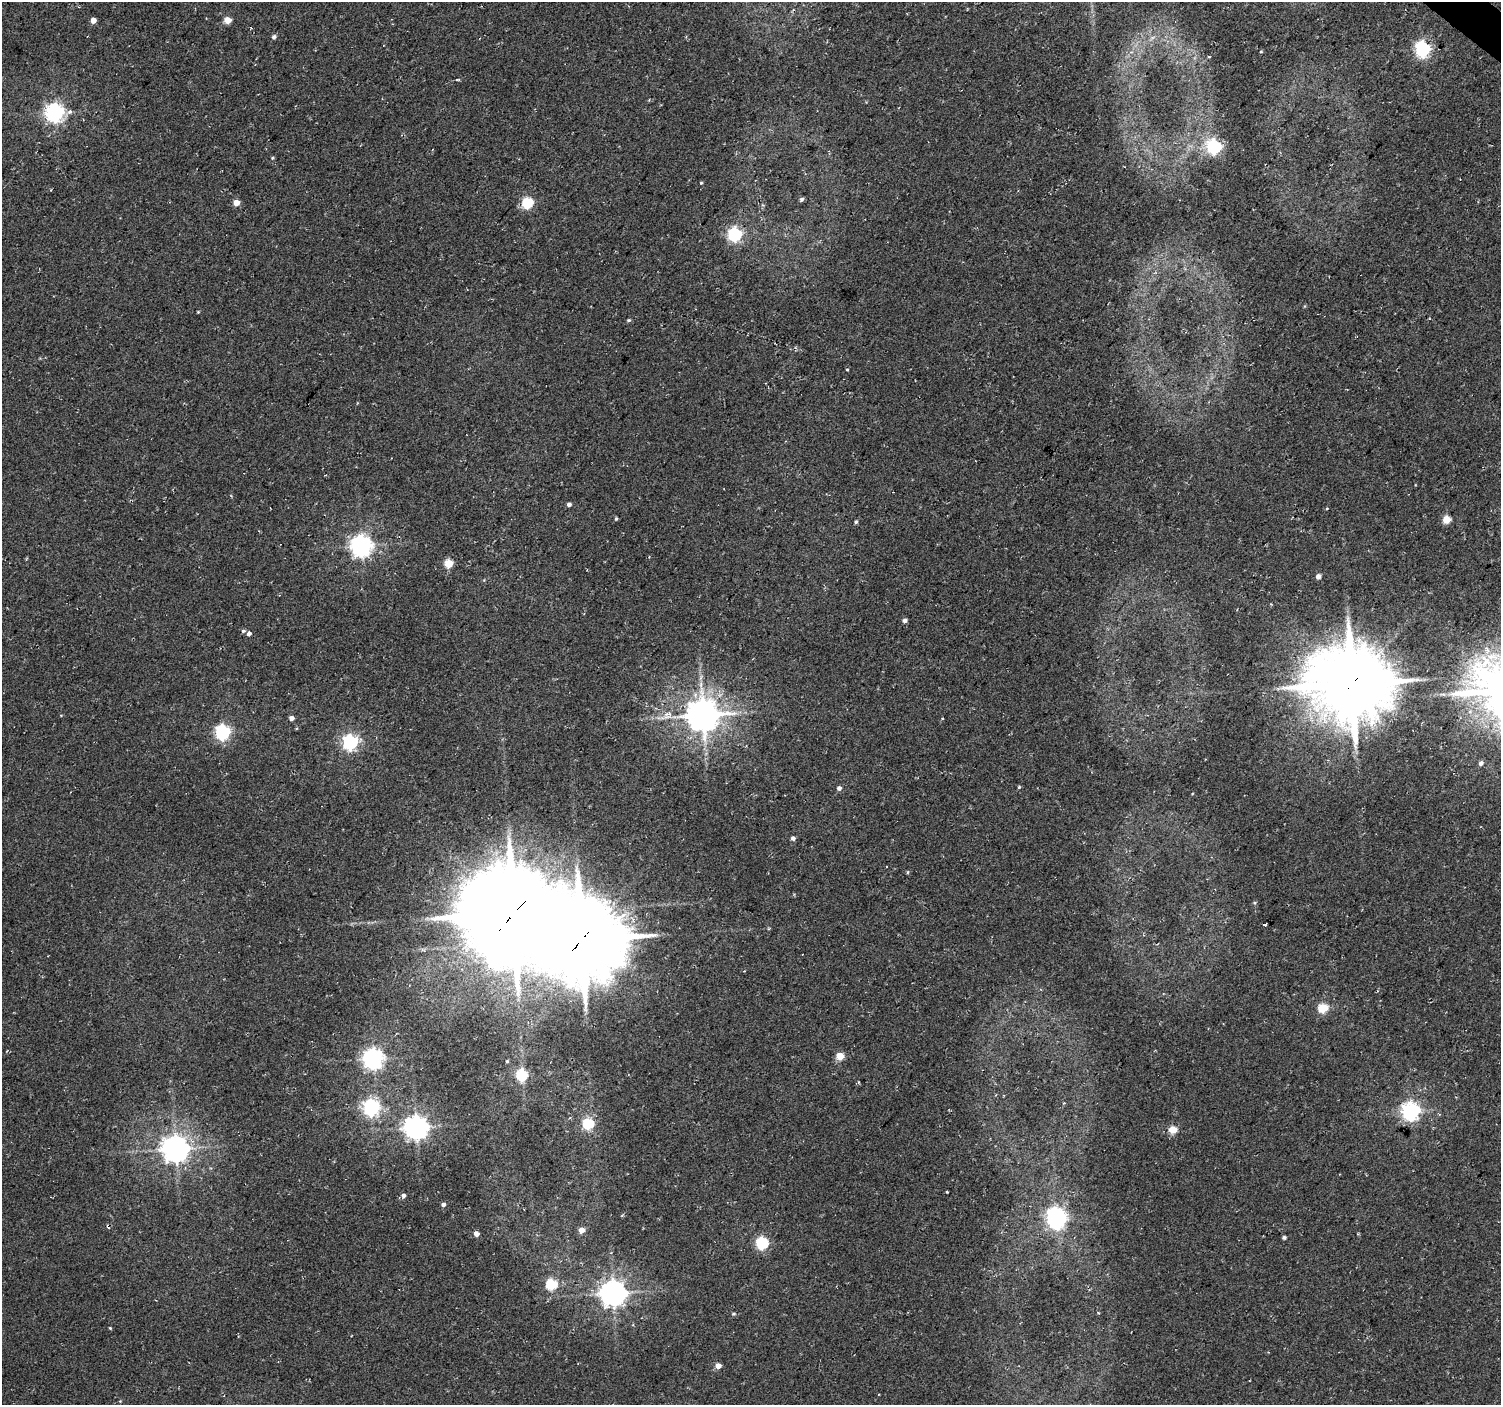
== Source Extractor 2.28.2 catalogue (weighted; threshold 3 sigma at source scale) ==
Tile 10 of 4 x 4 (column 2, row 3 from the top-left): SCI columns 1506-3004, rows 1643-3045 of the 6003 x 6026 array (HDU 1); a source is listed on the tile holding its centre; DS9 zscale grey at full resolution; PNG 1503 x 1407 px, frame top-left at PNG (2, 2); no overlay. Shown black and unused: <1% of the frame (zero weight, under 2 of 3 exposures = <1% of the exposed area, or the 3 px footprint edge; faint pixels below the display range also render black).
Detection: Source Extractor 2.28.2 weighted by HDU 2 'WHT'; one run over the whole footprint, this tile lists its part. Background 0.0266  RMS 0.0082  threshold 0.0367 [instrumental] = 3 sigma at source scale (4.5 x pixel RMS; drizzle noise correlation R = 1.50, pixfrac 1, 0.0396/0.0396 arcsec/px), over >= 5 px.
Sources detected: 70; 3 inside a brighter object's white glare — not listed; the other 67 listed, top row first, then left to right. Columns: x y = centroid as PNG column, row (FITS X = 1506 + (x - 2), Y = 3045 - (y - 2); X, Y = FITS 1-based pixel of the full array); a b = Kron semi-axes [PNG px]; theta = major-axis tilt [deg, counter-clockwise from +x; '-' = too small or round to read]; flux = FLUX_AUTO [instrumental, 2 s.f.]
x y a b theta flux
93 20 4 4 - 7.8
228 20 5 5 - 16
274 37 5 5 - 2
1422 49 6 6 - 220
1261 51 4 2 - 0.62
55 113 7 7 - 400
1214 147 6 6 - 190
272 158 5 4 - 0.89
701 183 4 3 - 0.78
801 199 5 5 - 1.8
236 203 5 4 - 9.9
527 203 6 5 - 69
735 234 6 6 - 160
198 312 4 3 - 0.63
629 320 5 4 - 1.1
847 370 3 3 - 1.1
569 504 4 4 - 2.5
1327 509 3 3 - 1.8
616 519 5 4 - 1
1446 520 5 5 - 24
856 522 4 4 - 1.4
361 546 7 7 - 560
449 564 5 5 - 32
1318 577 4 4 - 4.7
905 620 5 4 - 2.8
243 631 6 5 - 1.5
249 634 5 5 - 2.5
700 678 7 4 70 1.9
1351 684 27 24 -9 5900
703 715 10 9 - 1800
291 718 4 4 - 4.4
222 732 6 6 - 190
350 742 6 6 - 220
1481 763 5 5 - 2.7
1019 787 4 4 - 0.95
839 788 5 5 - 2.5
793 838 5 5 - 2.3
907 872 5 3 - 0.82
1254 903 5 5 - 1
513 913 35 31 1 9300
1265 924 3 3 - 8.2
1323 1008 5 5 - 43
840 1056 5 5 - 23
373 1059 7 7 - 490
507 1061 4 4 - 1.1
521 1075 6 6 - 65
371 1108 7 7 - 250
1411 1111 7 7 - 380
588 1124 6 5 - 65
416 1127 8 7 - 740
1173 1130 5 5 - 20
175 1149 8 8 - 980
947 1192 3 2 - 0.73
403 1196 5 4 - 2.8
443 1204 5 4 - 2.2
622 1215 4 4 - 0.79
1055 1216 7 6 - 250
581 1230 5 4 - 8.3
476 1234 4 4 - 5
1284 1237 4 4 - 1.6
762 1243 6 6 - 98
551 1284 6 5 - 68
613 1293 8 8 - 920
733 1314 5 4 - 0.91
110 1328 4 3 - 0.79
718 1366 5 5 - 6.6
120 1401 4 4 - 0.75
Overlapping masked pixels (flux is a lower limit): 2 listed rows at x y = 1351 684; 513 913